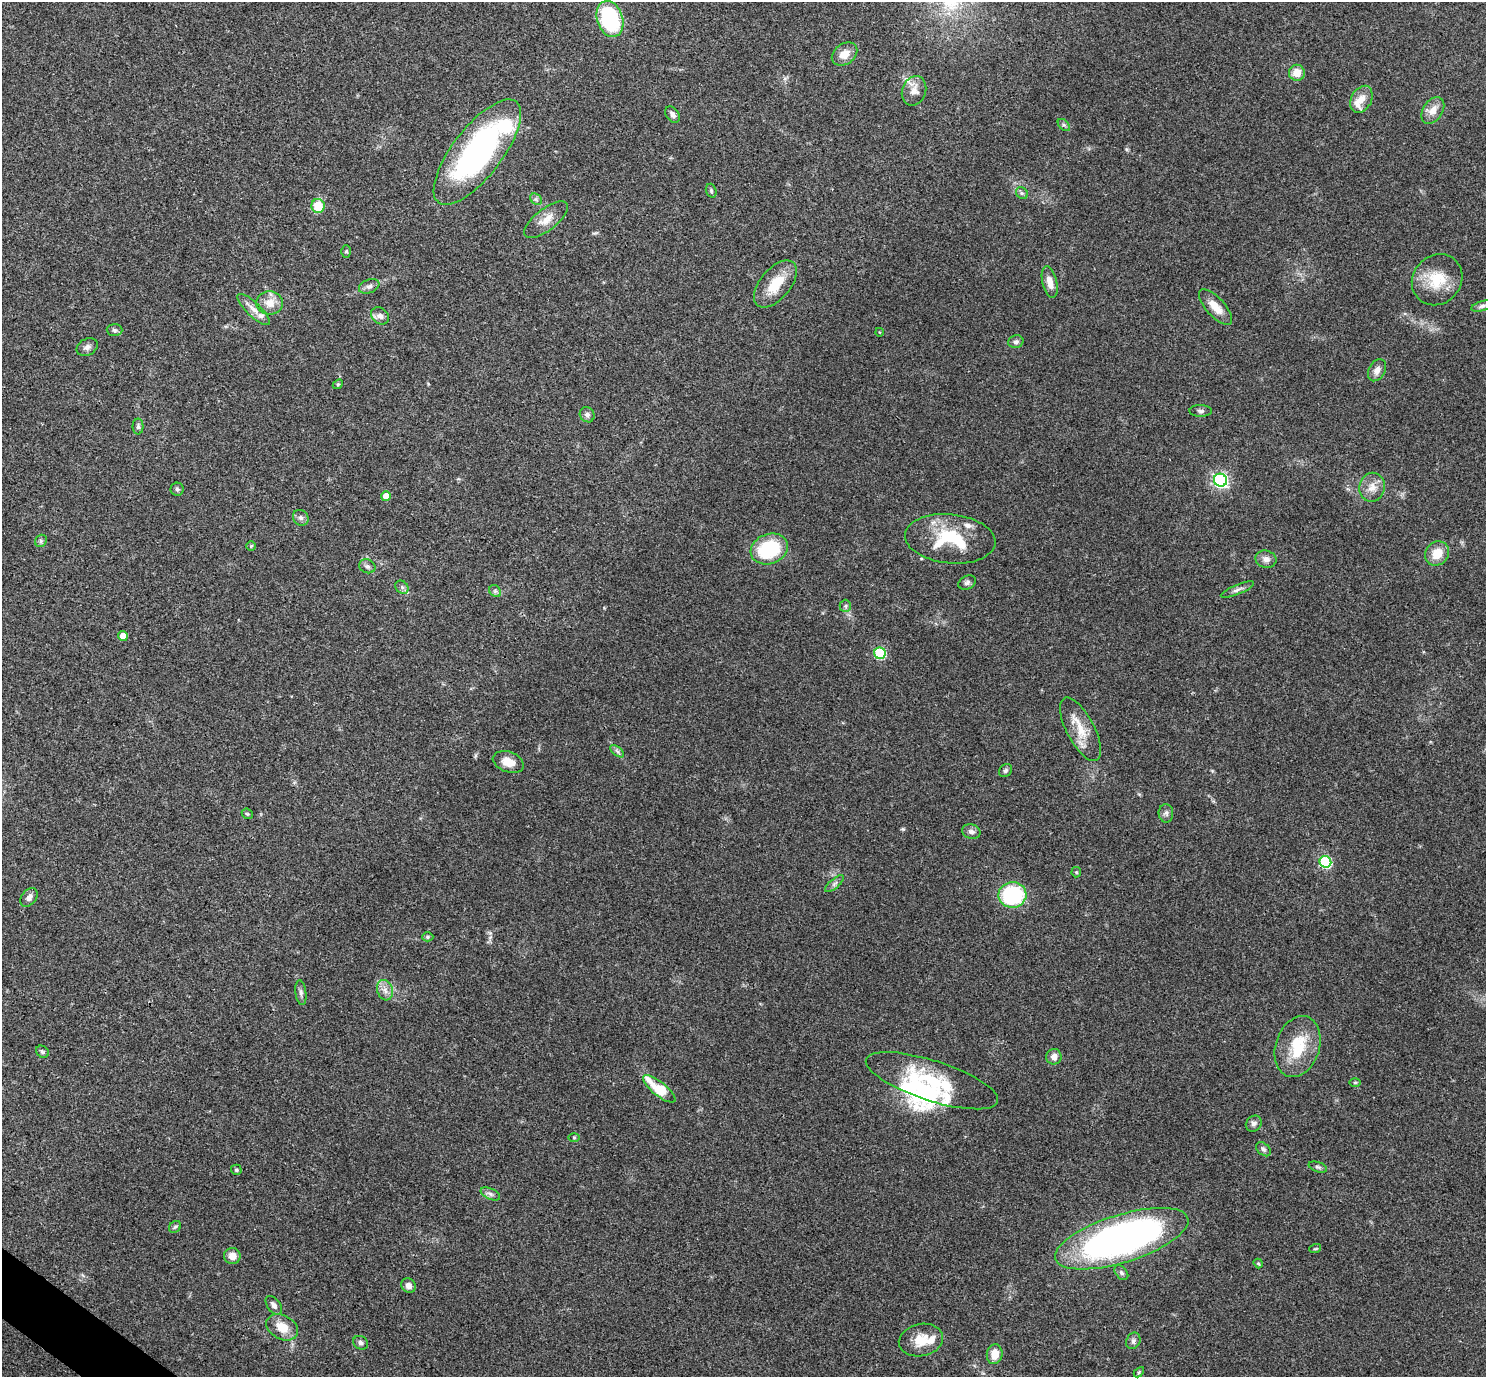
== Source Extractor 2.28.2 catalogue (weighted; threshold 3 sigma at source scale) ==
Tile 7 of 4 x 4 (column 3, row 2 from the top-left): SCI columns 2973-4456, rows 2903-4277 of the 5943 x 5946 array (HDU 1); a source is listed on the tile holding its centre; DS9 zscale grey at full resolution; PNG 1488 x 1379 px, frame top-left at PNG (2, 2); each listed source drawn as its Kron ellipse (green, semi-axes under 4 px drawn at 4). Shown black and unused: <1% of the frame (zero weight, under 3 of 4 exposures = <1% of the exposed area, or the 3 px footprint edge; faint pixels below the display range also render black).
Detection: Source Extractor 2.28.2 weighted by HDU 2 'WHT'; one run over the whole footprint, this tile lists its part. Background 0.0766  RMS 0.0062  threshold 0.0279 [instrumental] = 3 sigma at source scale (4.5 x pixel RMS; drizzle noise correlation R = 1.50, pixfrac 1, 0.05/0.05 arcsec/px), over >= 5 px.
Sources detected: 103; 1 inside a brighter object's white glare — neither listed nor drawn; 9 inside a brighter listed object's ellipse — not listed separately; the other 93 listed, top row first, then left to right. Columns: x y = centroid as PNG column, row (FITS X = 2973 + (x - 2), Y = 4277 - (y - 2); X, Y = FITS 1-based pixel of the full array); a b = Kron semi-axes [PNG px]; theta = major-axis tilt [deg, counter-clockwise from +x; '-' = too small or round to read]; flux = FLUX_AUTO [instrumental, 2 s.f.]
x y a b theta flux
610 19 18 13 -71 56
844 54 14 10 36 7.1
1297 73 8 8 - 7.1
914 91 15 12 69 6.1
1361 99 14 10 61 6.2
1433 110 15 9 57 6.3
673 115 9 6 -56 2.3
1064 125 7 4 -44 1.3
477 152 64 24 52 140
711 191 7 5 -72 1.1
1022 193 6 5 - 1.2
536 199 6 5 - 1.3
318 206 7 6 - 17
546 220 26 11 38 8.1
346 251 6 5 - 0.97
1437 280 27 24 49 20
1050 282 16 7 -76 5.9
775 284 28 15 50 16
369 286 10 6 21 2.3
270 303 13 11 -4 7.4
1482 306 11 5 17 1.8
1215 307 22 9 -48 8.8
254 309 21 7 -44 5.1
380 316 10 7 -38 2.8
115 330 8 6 -2 1.4
879 332 4 3 - 0.42
1016 342 8 6 13 1.7
87 347 11 8 27 2.4
1377 370 12 8 60 4
338 384 5 4 - 0.84
1201 411 11 6 -1 1.8
587 415 8 7 - 2.2
138 426 8 5 89 1.5
1220 480 7 6 - 130
1372 487 14 13 - 6.4
177 489 6 6 - 1.3
386 496 5 5 - 8.4
301 518 8 7 - 2
950 539 45 24 -6 35
41 541 6 5 - 1.2
251 546 5 5 - 0.85
769 549 19 15 20 44
1437 553 13 11 49 9.9
1266 559 10 8 -13 3.8
367 566 8 6 -22 1.9
967 582 9 6 24 1.7
402 587 7 6 - 1.6
1237 590 18 4 22 2.5
495 591 7 5 -45 1.4
845 606 6 5 - 1.3
123 636 5 4 - 5.5
880 653 6 5 - 47
1080 729 35 14 -62 14
617 751 8 4 -38 1.5
508 762 16 10 -20 8.5
1005 771 7 5 45 1.3
1166 813 9 7 -88 2
247 814 6 5 - 0.8
971 832 9 7 -13 2.3
1325 862 6 5 - 58
1076 872 5 5 - 0.87
834 884 12 4 41 1.9
1012 895 14 12 3 54
29 897 10 7 52 2.9
428 937 6 4 0 1
385 990 10 8 -73 3.8
301 993 12 5 -83 2.1
1298 1047 31 22 72 25
42 1052 7 5 -37 1.3
1054 1057 8 7 - 4.2
932 1081 69 20 -18 43
1355 1082 6 3 0 0.66
659 1089 20 7 -38 25
1254 1124 8 7 - 2.3
574 1137 5 3 - 0.61
1263 1149 8 5 -41 1.5
1318 1167 9 5 -19 1.3
236 1170 5 5 - 1
490 1194 10 5 -25 2
175 1227 7 5 43 1.2
1122 1239 69 24 17 300
1315 1249 6 3 18 0.74
232 1256 8 8 - 5.1
1258 1263 5 4 - 0.68
1121 1273 8 5 -51 1.5
408 1286 7 7 - 2.9
274 1305 10 6 -53 2.7
282 1327 17 12 -29 10
921 1340 22 16 11 13
1133 1341 8 7 - 2.1
361 1343 8 6 -28 1.8
995 1354 10 8 82 7.4
1139 1372 6 3 46 0.75
Unlisted compact peaks at least as high as the median listed source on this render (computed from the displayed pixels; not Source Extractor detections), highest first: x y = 903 829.